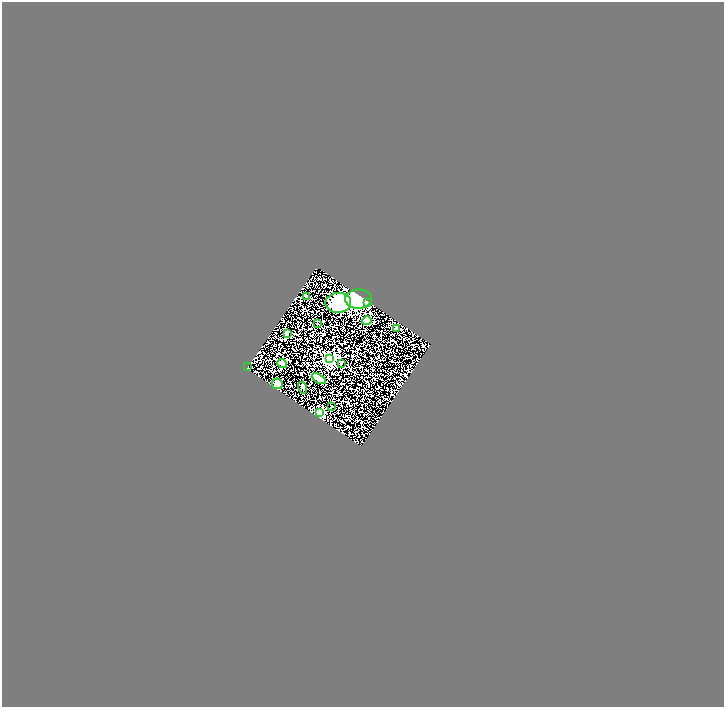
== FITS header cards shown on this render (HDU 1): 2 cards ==
NAXIS1  =                 1444
NAXIS2  =                 1410

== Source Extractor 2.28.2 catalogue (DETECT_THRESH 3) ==
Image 1444 x 1410 px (HDU 1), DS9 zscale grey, zoomed out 1/2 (1 PNG px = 2 x 2 image px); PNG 726 x 709 px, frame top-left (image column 1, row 1410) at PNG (2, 2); each listed source drawn as its Kron ellipse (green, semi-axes under 4 px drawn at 4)
Background 1.49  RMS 0.15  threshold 0.438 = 3 sigma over >= 5 px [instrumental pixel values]
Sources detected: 18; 1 cannot appear on this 1/2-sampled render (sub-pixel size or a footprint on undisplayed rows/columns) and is neither listed nor drawn; the other 17 listed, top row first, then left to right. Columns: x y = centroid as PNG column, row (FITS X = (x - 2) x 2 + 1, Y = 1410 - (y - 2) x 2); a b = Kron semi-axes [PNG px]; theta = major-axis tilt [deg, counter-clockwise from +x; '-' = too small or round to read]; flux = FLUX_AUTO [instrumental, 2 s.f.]
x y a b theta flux
307 297 2 2 - 120
358 299 13 9 -2 3500
367 302 3 2 - 130
338 303 13 10 1 1400
367 321 5 4 - 270
317 324 2 1 - 13
397 328 2 2 - 530
287 333 2 2 - 150
330 359 4 3 - 8600
282 363 5 3 - 330
341 364 2 2 - 33
248 367 2 1 - 6
319 379 8 3 -31 610
277 384 5 5 - 200
303 388 6 2 -72 34
332 406 3 2 - 9.5
319 413 3 3 - 3700
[1 sub-pixel or undisplayed-footprint detection neither listed nor drawn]